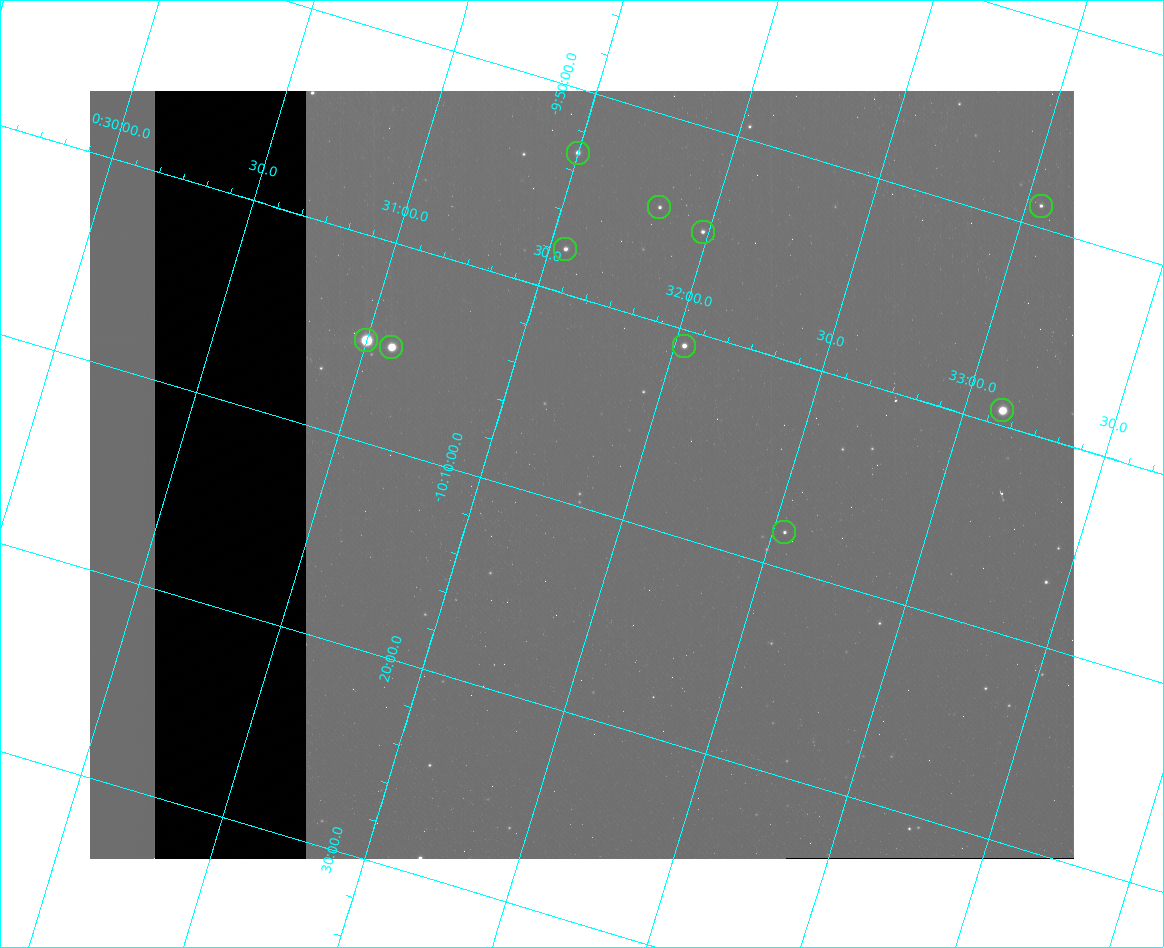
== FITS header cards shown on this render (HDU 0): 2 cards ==
NAXIS1  =                  984
NAXIS2  =                  768

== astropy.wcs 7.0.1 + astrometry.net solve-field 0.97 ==
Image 984 x 768 px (HDU 0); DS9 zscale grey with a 90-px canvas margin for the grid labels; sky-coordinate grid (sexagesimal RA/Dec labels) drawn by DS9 from the SOLVED WCS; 10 Tycho-2 reference stars matched to detected sources circled (green)
Header WCS: none
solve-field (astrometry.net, Tycho-2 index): SOLVED blind (the file carries no WCS)
Solved WCS: RA---TAN-SIP/DEC--TAN-SIP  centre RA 00:31:50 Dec -10:08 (7.96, -10.14 deg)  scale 2.99 arcsec/px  FOV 49.1' x 38.4'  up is -17 deg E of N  parity flipped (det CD > 0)
(file carries no celestial WCS; the grid is the blind solution)
Tycho-2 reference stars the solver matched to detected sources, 10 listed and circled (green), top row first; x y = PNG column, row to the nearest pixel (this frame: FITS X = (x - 90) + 1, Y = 768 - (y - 91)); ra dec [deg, ICRS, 3 dp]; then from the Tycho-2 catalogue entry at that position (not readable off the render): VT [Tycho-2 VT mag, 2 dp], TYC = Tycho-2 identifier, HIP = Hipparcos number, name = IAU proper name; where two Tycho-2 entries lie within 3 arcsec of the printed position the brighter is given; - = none
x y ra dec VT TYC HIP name
578 153 7.875 -9.885 10.69 5269-806-1 - -
1041 206 8.262 -9.816 12.26 5269-1766-1 - -
659 207 7.954 -9.909 11.98 5269-2144-1 - -
703 232 7.995 -9.918 12.00 5269-812-1 - -
565 249 7.888 -9.964 11.29 5269-2005-1 - -
366 340 7.750 -10.085 6.91 5269-2391-1 2431 -
684 346 8.008 -10.013 10.45 5269-1422-1 - -
391 347 7.772 -10.084 8.43 5269-2011-1 2444 -
1002 410 8.281 -9.988 8.67 5269-1386-1 2608 -
784 532 8.135 -10.138 11.56 5269-1565-1 - -